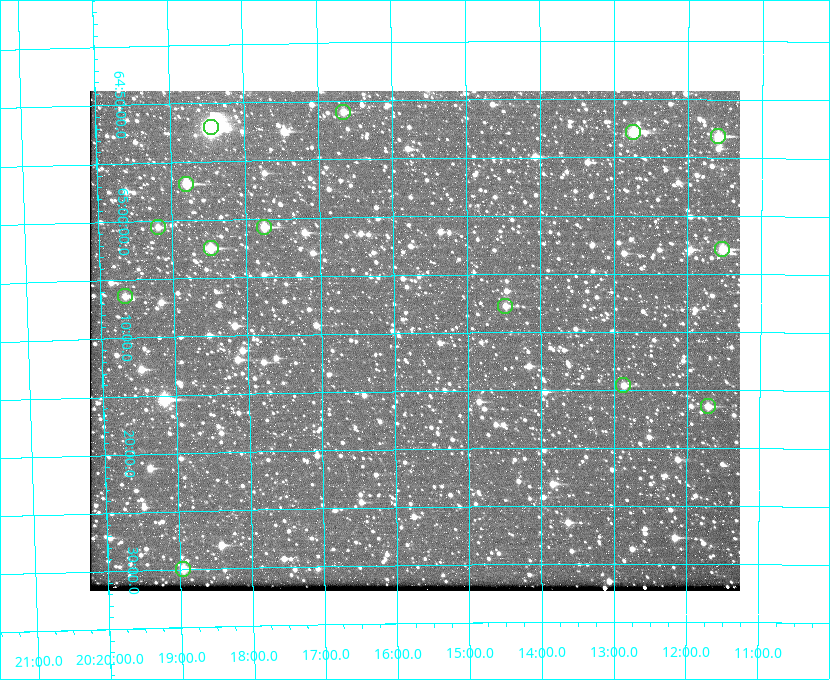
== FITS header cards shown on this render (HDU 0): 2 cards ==
NAXIS1  =                  650 / Width of table row in bytes
NAXIS2  =                  500 / Number of rows in table

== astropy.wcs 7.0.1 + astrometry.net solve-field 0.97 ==
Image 650 x 500 px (HDU 0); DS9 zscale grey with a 90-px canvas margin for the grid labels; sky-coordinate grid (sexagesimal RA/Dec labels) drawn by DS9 from the SOLVED WCS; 14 Tycho-2 reference stars matched to detected sources circled (green)
Header WCS: none
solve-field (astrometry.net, Tycho-2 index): SOLVED blind (the file carries no WCS)
Solved WCS: RA---TAN-SIP/DEC--TAN-SIP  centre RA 20:15:43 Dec +65:11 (303.93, +65.18 deg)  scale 5.16 arcsec/px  FOV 55.9' x 43.0'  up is -179 deg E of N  parity flipped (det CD > 0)
(file carries no celestial WCS; the grid is the blind solution)
Tycho-2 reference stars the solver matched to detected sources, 14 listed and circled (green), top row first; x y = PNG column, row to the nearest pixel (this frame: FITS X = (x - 90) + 1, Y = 500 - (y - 91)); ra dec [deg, ICRS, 3 dp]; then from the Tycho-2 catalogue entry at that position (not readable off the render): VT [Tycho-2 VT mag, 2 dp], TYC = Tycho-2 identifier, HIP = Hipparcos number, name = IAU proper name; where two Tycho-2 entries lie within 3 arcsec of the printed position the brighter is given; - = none
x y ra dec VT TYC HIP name
343 112 304.164 +64.849 10.65 4240-315-1 - -
211 127 304.612 +64.868 7.89 4241-1703-1 100101 -
633 132 303.184 +64.880 9.02 4240-488-1 - -
718 136 302.897 +64.886 9.40 4240-717-1 - -
186 184 304.698 +64.948 10.27 4241-1684-1 - -
158 227 304.798 +65.009 11.15 4241-1628-1 - -
264 227 304.437 +65.012 10.41 4241-1775-1 - -
211 248 304.620 +65.041 10.25 4241-1573-1 - -
722 249 302.882 +65.048 10.25 4240-98-1 - -
125 296 304.916 +65.107 11.17 4241-1518-1 - -
505 306 303.620 +65.129 11.18 4240-34-1 - -
623 385 303.217 +65.244 11.17 4240-236-1 - -
708 406 302.928 +65.273 10.74 4240-760-1 - -
183 569 304.739 +65.499 10.16 4241-1715-1 - -